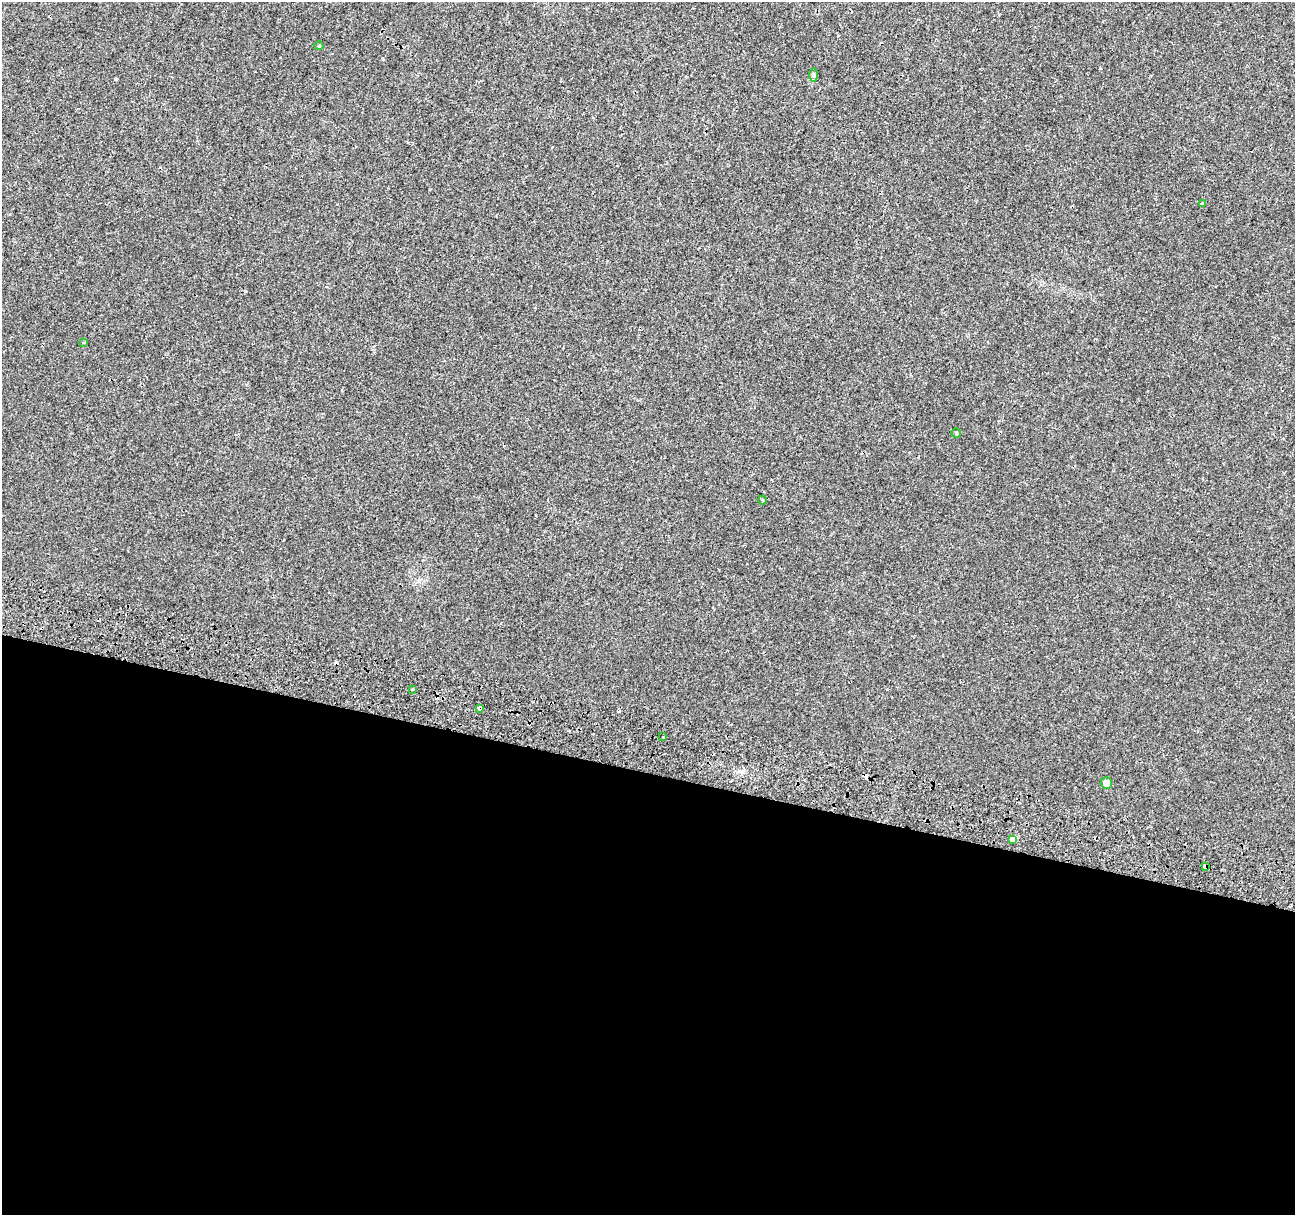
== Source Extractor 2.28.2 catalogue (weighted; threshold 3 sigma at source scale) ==
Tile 14 of 4 x 4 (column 2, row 4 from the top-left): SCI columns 1319-2611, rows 339-1551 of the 5215 x 5469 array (HDU 1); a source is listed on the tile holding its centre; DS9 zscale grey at full resolution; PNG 1297 x 1217 px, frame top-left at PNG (2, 2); each listed source drawn as its Kron ellipse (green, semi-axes under 4 px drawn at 4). Shown black and unused: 36% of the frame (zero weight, under 2 of 3 exposures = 3% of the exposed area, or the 3 px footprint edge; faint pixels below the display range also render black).
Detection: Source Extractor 2.28.2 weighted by HDU 2 'WHT'; one run over the whole footprint, this tile lists its part. Background 0.00835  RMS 0.0031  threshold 0.0138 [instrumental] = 3 sigma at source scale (4.5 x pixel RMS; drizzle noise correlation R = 1.50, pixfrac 1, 0.0396/0.0396 arcsec/px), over >= 5 px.
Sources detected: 18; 6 cosmic-ray / hot-pixel residue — neither listed nor drawn; the other 12 listed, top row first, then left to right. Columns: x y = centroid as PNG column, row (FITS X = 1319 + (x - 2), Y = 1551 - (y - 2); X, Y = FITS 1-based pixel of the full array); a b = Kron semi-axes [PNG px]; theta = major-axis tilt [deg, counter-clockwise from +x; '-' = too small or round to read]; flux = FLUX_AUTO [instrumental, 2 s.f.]
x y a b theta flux
319 46 4 4 - 0.32
813 75 7 4 -90 0.56
1202 204 4 3 - 1.7
83 343 3 2 - 0.27
956 433 4 4 - 0.41
762 500 4 3 - 0.25
412 689 3 3 - 0.55
480 709 3 3 - 1.1
663 737 3 2 - 0.35
1106 783 5 5 - 2.8
1012 839 3 3 - 24
1205 867 4 3 - 2.8
Overlapping masked pixels (flux is a lower limit): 2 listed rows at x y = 480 709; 1205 867